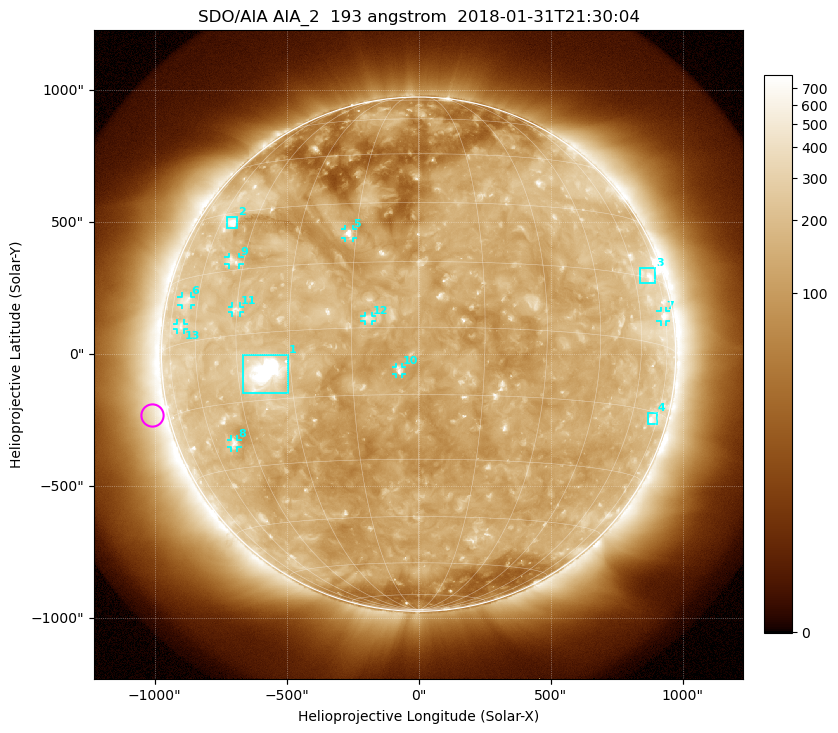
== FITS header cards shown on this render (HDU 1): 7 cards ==
TELESCOP= 'SDO/AIA'
INSTRUME= 'AIA_2'
WAVELNTH=                  193
WAVEUNIT= 'angstrom'
DATE-OBS= '2018-01-31T21:30:04.84'
CTYPE1  = 'HPLN-TAN'
CTYPE2  = 'HPLT-TAN'

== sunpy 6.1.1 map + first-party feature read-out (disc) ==
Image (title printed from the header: SDO/AIA AIA_2  193 angstrom  2018-01-31T21:30:04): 1024 x 1024 px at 2.4 arcsec/px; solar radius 974 arcsec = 406 px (full disc in frame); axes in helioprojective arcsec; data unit not stated in the header (colour bar unlabelled)
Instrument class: DISC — disc imager (sunpy class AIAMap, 193 A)
Bright regions (active regions / flare kernels): reference = the median radial profile (limb darkening/brightening removed); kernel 9 px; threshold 5 sigma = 261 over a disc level ~137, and >= 1.15x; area >= 12 px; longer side >= 10 px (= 24 arcsec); searched inside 0.97 R_sun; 13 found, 13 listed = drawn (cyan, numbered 1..; 9 of them under ~33 arcsec drawn as corner ticks so the feature stays visible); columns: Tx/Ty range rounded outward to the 5 arcsec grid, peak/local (2 s.f.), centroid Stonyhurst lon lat
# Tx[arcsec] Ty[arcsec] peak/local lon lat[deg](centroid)
1 -665..-495 -150..-5 19 -37 -9
2 -730..-685 475..520 6.5 -54 +27
3 840..900 265..330 4 +69 +16
4 865..905 -265..-220 4 +71 -17
5 -280..-250 440..475 6.1 -17 +22
6 -900..-865 185..220 3.1 -66 +10
7 915..935 125..165 4.2 +73 +7
8 -710..-685 -355..-325 4 -51 -24
9 -720..-680 340..370 3.2 -49 +17
10 -85..-60 -75..-45 4.7 -4 -10
11 -705..-675 155..180 3.5 -45 +6
12 -205..-175 125..145 3.6 -11 +2
13 -915..-890 90..115 2.8 -68 +4
Off-limb structures (1.02-1.3 R_sun): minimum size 162 px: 6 found; the strongest spans PA ~60..140 deg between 1.02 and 1.3 R_sun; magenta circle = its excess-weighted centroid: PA ~105 deg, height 1.07 R_sun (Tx ~-1010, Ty ~-230 arcsec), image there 1.9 x the reference